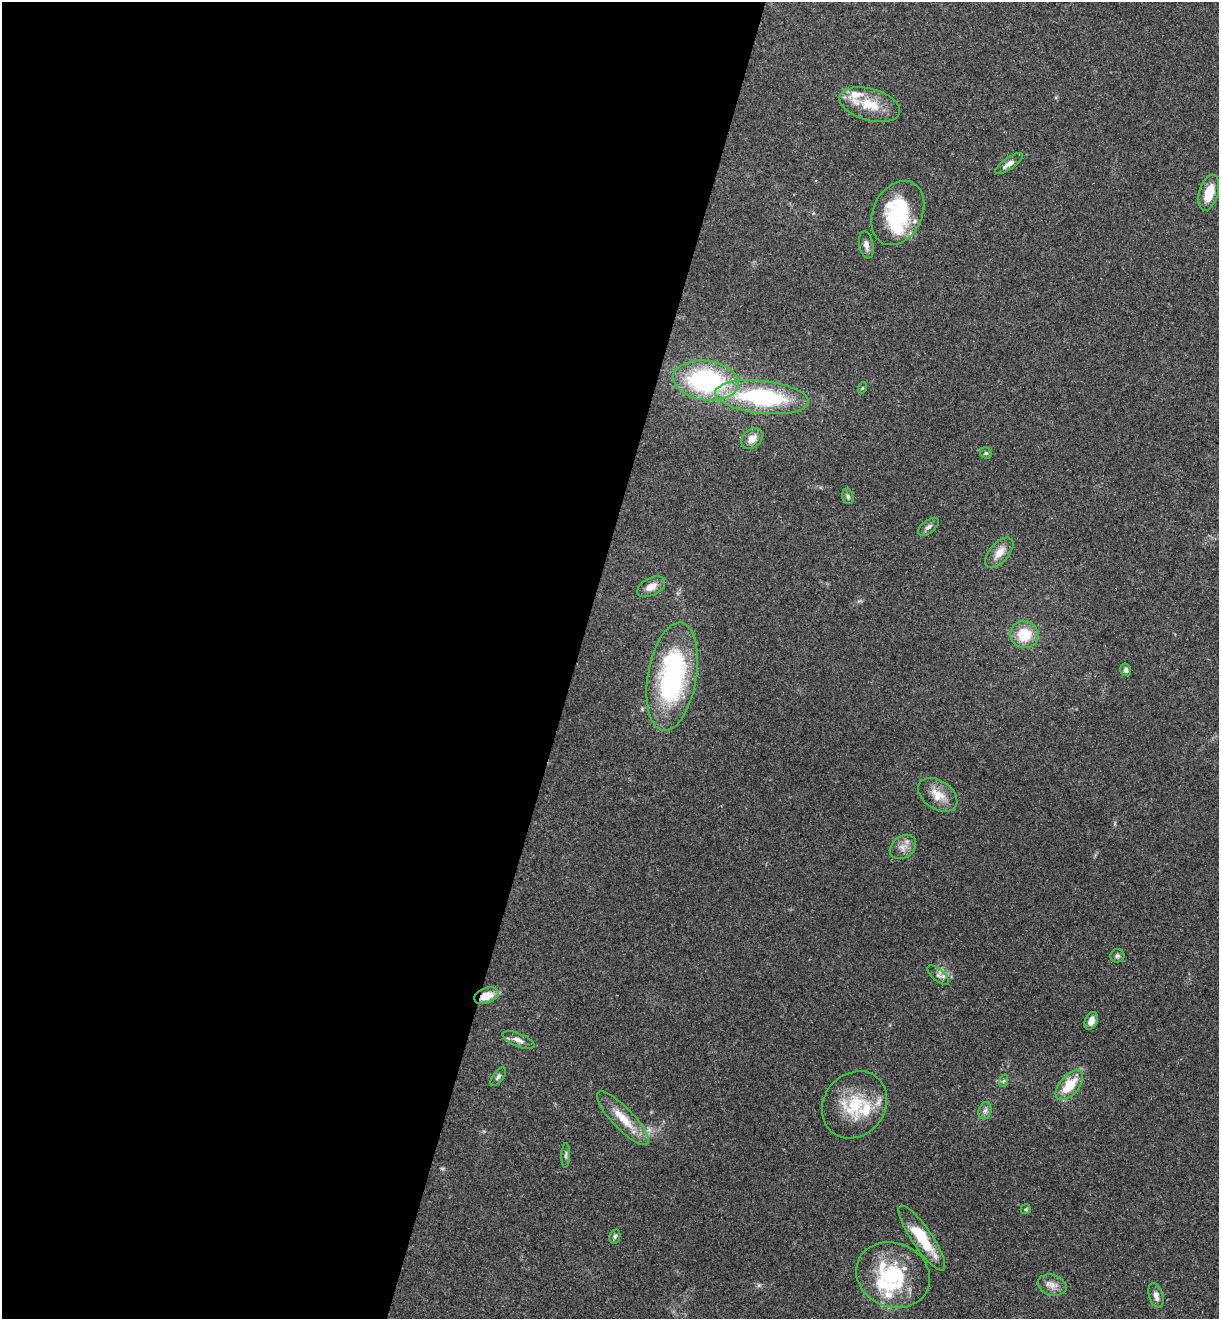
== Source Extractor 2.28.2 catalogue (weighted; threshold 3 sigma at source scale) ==
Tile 5 of 4 x 4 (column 1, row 2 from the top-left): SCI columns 185-1401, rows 2659-3975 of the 5364 x 5313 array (HDU 1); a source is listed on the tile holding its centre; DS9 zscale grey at full resolution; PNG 1221 x 1321 px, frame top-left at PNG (2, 2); each listed source drawn as its Kron ellipse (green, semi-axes under 4 px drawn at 4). Shown black and unused: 47% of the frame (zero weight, under 3 of 4 exposures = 6% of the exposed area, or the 3 px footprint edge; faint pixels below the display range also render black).
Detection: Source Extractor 2.28.2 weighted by HDU 2 'WHT'; one run over the whole footprint, this tile lists its part. Background 0.188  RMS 0.0075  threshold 0.0338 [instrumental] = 3 sigma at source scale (4.5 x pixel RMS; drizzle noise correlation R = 1.50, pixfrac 1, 0.05/0.05 arcsec/px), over >= 5 px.
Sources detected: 50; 2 too faint to see at this stretch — neither listed nor drawn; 11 inside a brighter listed object's ellipse — not listed separately; the other 37 listed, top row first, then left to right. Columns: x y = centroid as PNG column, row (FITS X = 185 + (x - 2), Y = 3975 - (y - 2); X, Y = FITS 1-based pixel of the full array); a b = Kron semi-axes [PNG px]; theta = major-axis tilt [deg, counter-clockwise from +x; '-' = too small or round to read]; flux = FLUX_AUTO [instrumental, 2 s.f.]
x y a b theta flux
870 105 31 16 -15 22
1009 164 16 5 35 4.5
1209 193 18 9 74 17
898 213 34 24 64 60
866 245 13 7 -79 4
706 380 33 19 -8 110
862 388 5 3 - 0.72
762 397 47 16 -6 100
752 439 12 9 45 7.3
986 453 6 5 - 1.3
848 497 8 5 -74 1.8
928 527 12 6 38 2.8
999 553 18 9 49 8.6
651 587 15 8 27 7.3
1024 634 14 13 - 21
1126 670 6 5 - 2.2
672 677 55 24 80 130
938 795 21 14 -33 12
903 847 14 10 37 6.4
1117 956 7 6 - 1.9
938 975 13 6 -40 3.5
486 996 13 7 19 14
1091 1021 9 6 68 4.7
518 1040 17 6 -22 4.5
498 1077 11 5 53 2.1
1003 1081 6 4 70 1.1
1069 1085 17 9 49 21
854 1105 35 30 50 39
985 1111 9 6 73 2.6
623 1118 36 10 -46 18
566 1155 12 4 87 1.8
1026 1209 5 5 - 0.98
615 1236 7 5 73 1.6
922 1238 38 10 -56 29
893 1275 38 32 -23 59
1052 1285 15 10 -16 6.2
1156 1295 13 7 -73 4.8
Overlapping masked pixels (flux is a lower limit): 1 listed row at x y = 486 996